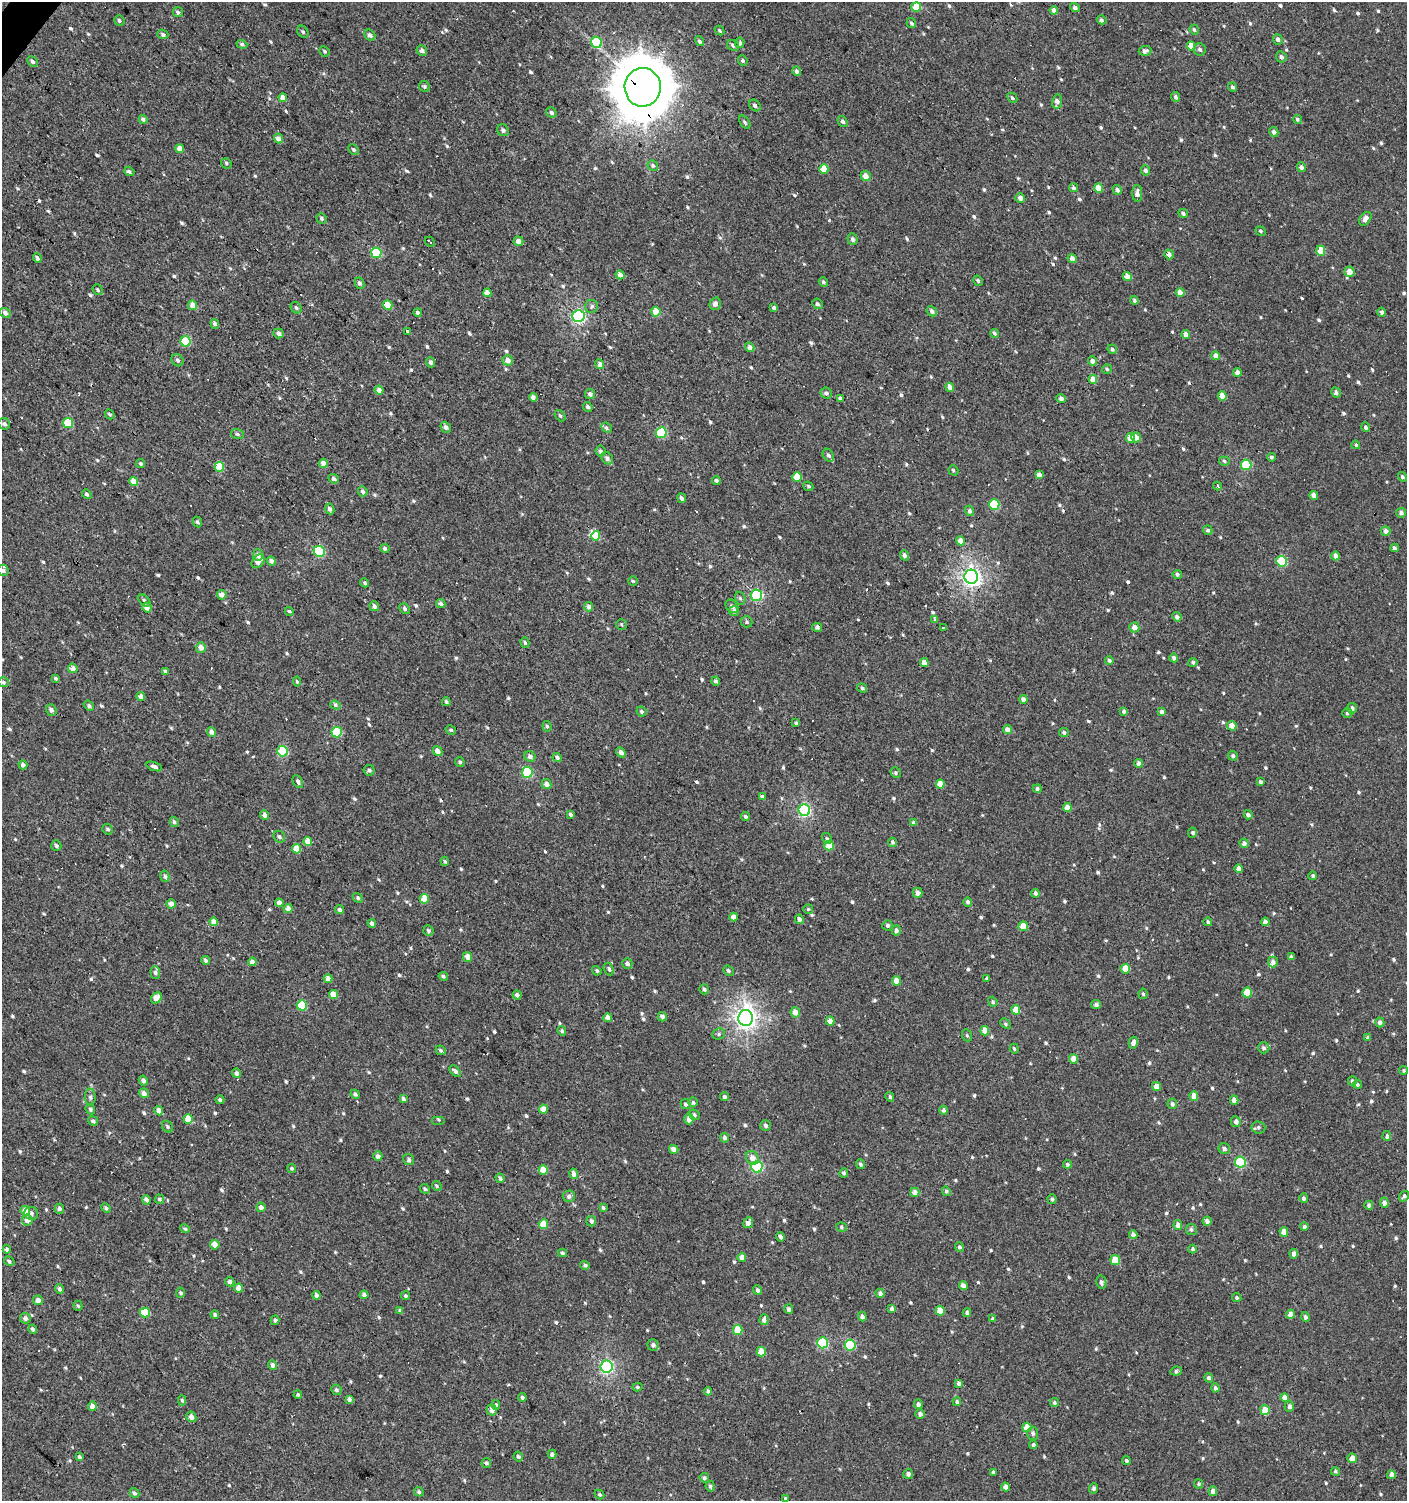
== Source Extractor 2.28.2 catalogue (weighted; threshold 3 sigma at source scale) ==
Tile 11 of 4 x 4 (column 3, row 3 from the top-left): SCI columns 2978-4382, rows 1503-3001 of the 6020 x 6000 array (HDU 1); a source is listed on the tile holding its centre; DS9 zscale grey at full resolution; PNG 1409 x 1503 px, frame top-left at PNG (2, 2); each listed source drawn as its Kron ellipse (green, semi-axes under 4 px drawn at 4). Shown black and unused: <1% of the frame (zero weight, under 2 of 3 exposures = <1% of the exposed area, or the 3 px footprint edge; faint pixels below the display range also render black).
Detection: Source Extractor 2.28.2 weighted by HDU 2 'WHT'; one run over the whole footprint, this tile lists its part. Background 9.70e-04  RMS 0.0059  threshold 0.0267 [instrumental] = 3 sigma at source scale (4.5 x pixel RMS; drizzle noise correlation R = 1.50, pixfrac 1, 0.0396/0.0396 arcsec/px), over >= 5 px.
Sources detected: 811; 13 cosmic-ray / hot-pixel residue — neither listed nor drawn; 6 inside a brighter listed object's ellipse — not listed separately; of the other 792, all 500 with FLUX_AUTO >= 0.987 (the completeness limit of this list) listed and drawn (292 fainter detections not listed), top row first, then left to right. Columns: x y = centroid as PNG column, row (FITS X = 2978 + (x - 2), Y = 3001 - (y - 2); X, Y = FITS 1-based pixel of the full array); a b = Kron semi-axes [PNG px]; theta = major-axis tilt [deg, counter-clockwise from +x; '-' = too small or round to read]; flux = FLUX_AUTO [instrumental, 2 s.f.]
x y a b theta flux
916 7 5 5 - 13
1075 8 5 4 - 2.1
1054 10 4 4 - 2.4
178 12 5 5 - 1.1
119 20 5 4 - 1
1102 20 5 4 - 1.2
911 23 5 4 - 1.2
1194 30 5 4 - 1.1
720 31 5 4 - 0.99
303 32 6 5 - 1.1
163 34 5 4 - 1.5
370 35 6 5 - 2
1278 39 5 4 - 1.9
699 41 5 4 - 1.4
596 42 6 5 - 26
740 43 5 4 - 1.9
242 44 5 4 - 1.4
733 45 6 5 - 1.4
1191 46 5 4 - 8.5
1200 49 6 6 - 1.8
325 51 5 5 - 1.1
422 51 5 5 - 2.3
1145 51 6 5 - 2.1
1281 57 6 5 - 1.7
32 61 6 4 -45 1.3
743 61 5 4 - 1.1
797 71 5 4 - 1.8
424 86 6 5 - 1.1
643 87 19 18 - 3400
1233 87 5 4 - 1.3
1176 97 5 4 - 1.6
283 98 4 4 - 3.7
1012 98 5 4 - 1.1
1057 102 7 5 80 2.8
755 105 6 5 - 1.8
551 112 5 4 - 1.6
143 119 4 4 - 2
1297 119 4 4 - 1.1
842 121 6 4 -55 1.5
745 122 7 4 -53 1.1
503 130 6 5 - 1.6
1274 132 5 4 - 2.2
278 139 5 4 - 3.9
180 149 4 4 - 5.3
354 150 6 5 - 1.3
226 163 5 5 - 1
653 166 5 5 - 1.3
1301 167 5 4 - 2.3
824 169 5 4 - 14
1145 170 5 4 - 1.7
129 171 5 3 - 1.8
866 176 5 5 - 5.1
1073 188 4 4 - 1.4
1099 188 4 4 - 6.1
1117 190 5 4 - 1.6
1137 193 8 5 90 2.8
1020 198 5 4 - 3.1
1183 213 5 4 - 1.1
321 218 5 4 - 1.1
1365 219 8 5 53 3.6
1261 231 5 4 - 1
853 239 6 5 - 1.6
519 241 5 4 - 3.6
430 242 5 3 - 580
1321 251 5 4 - 9.9
376 253 5 5 - 30
1169 254 5 4 - 2.4
37 258 5 3 - 1.6
1072 258 4 4 - 2.5
1349 272 5 5 - 5
620 275 5 4 - 3.6
1127 276 5 4 - 4.9
978 281 5 4 - 1.1
823 282 5 4 - 1.4
359 283 6 4 -64 1.7
98 290 5 4 - 1.1
1180 292 4 4 - 6.1
487 293 4 4 - 3.3
1134 300 4 4 - 1.2
715 304 6 5 - 2.7
817 304 5 5 - 1.4
193 305 5 4 - 6.7
388 305 5 4 - 10
592 306 6 6 - 1.3
296 308 6 5 - 1.2
774 308 4 3 - 1.4
932 311 6 4 -49 1.8
417 312 4 4 - 1.6
656 312 5 4 - 11
1382 312 4 4 - 1.6
5 313 6 4 -34 2.2
578 316 6 6 - 99
215 324 5 4 - 2
407 331 4 3 - 1.4
279 333 5 5 - 2
994 333 5 4 - 0.99
1186 335 4 4 - 4.8
186 341 5 5 - 27
750 347 5 4 - 3.3
1112 349 5 4 - 1.1
1216 356 4 4 - 3.9
177 360 6 5 - 1.3
508 360 5 5 - 4
1092 361 4 4 - 2.9
431 362 5 4 - 1.6
600 364 5 4 - 4.2
1107 369 5 4 - 1
1237 372 4 4 - 2.7
1093 379 4 4 - 6.2
950 387 5 4 - 4
379 390 4 4 - 3.3
1336 392 5 4 - 2
826 393 6 5 - 1.8
590 394 5 5 - 2.1
1222 396 4 4 - 7.5
533 397 4 4 - 3.2
840 398 4 4 - 1.5
1061 398 5 4 - 1.9
588 407 5 4 - 1.6
110 414 5 4 - 1
560 416 6 4 -49 1
68 423 5 5 - 21
4 424 6 5 - 1.8
446 427 6 5 - 2
1366 427 5 4 - 1.5
606 428 6 4 -41 1.2
661 433 5 5 - 35
237 434 6 5 - 1.2
1136 437 5 4 - 4.6
1131 438 5 4 - 7.4
1356 445 4 4 - 1
601 451 5 5 - 1.6
828 455 7 5 -55 1.8
1271 457 4 4 - 1.2
607 458 7 5 -49 1.9
1224 461 5 4 - 1.2
141 463 4 3 - 1.1
324 463 4 4 - 4.1
1246 465 5 5 - 27
219 467 5 4 - 18
953 470 5 4 - 1.1
1039 475 4 4 - 3.6
797 477 5 4 - 11
1402 477 5 4 - 1.2
334 479 5 4 - 2.1
716 480 4 4 - 1.2
134 482 5 4 - 8.9
808 486 5 4 - 1.1
1217 486 4 3 - 1.2
363 491 5 4 - 2
87 494 5 4 - 1.6
1314 495 4 4 - 3.4
682 498 5 4 - 1.8
994 504 5 5 - 32
330 509 5 4 - 1.8
969 511 5 4 - 1.6
1401 513 5 5 - 2
197 522 5 4 - 1.2
1208 530 5 4 - 1.6
1386 531 5 5 - 3.4
596 536 5 4 - 9.8
961 541 5 4 - 5
1394 548 4 3 - 1.8
385 549 4 4 - 1.7
319 551 5 5 - 36
258 555 6 5 - 2.7
905 555 5 4 - 2
1336 556 4 4 - 3.5
258 561 8 5 54 5.2
271 561 4 4 - 2.9
1282 561 5 5 - 28
3 570 5 5 - 1.4
1177 574 5 4 - 1.4
971 577 7 7 - 230
633 581 5 4 - 1
365 583 5 4 - 1.1
222 595 4 4 - 4.1
756 595 6 5 - 59
740 598 7 5 -73 1.1
144 600 7 4 -45 1.3
441 604 5 4 - 2
374 606 5 4 - 2.2
732 606 7 5 -51 2.1
589 607 5 4 - 2.3
147 608 5 4 - 3.7
405 609 6 4 -48 1.3
289 611 4 4 - 1.1
734 611 5 5 - 2.5
1177 617 5 4 - 2.6
934 619 3 3 - 840
746 622 6 5 - 1.1
621 624 5 5 - 0.99
817 627 5 4 - 1.6
943 627 3 3 - 200
1134 627 5 5 - 3.8
525 643 5 4 - 1.1
201 648 5 5 - 4.2
1174 658 4 4 - 1.9
1109 661 4 4 - 1.5
1193 662 4 4 - 1.1
924 663 4 4 - 3.5
73 668 5 4 - 3.9
165 671 4 3 - 1
55 678 4 3 - 1
297 681 5 4 - 1.1
716 681 4 4 - 1.3
3 682 5 5 - 1.5
862 688 5 4 - 1.1
141 696 4 4 - 2.6
1023 699 4 4 - 2.9
446 702 4 4 - 1.1
335 705 5 4 - 1.2
89 706 5 4 - 1.4
1352 708 5 5 - 2.1
51 710 6 5 - 2.1
641 711 5 4 - 1.2
1124 711 4 3 - 1.7
1162 712 4 4 - 2.8
1347 713 5 4 - 1.1
796 723 3 3 - 1
547 726 5 4 - 1
1232 726 5 4 - 5.5
451 730 5 4 - 1.2
1007 730 4 4 - 4.1
212 732 5 4 - 2.8
337 732 5 5 - 31
1064 733 5 4 - 1.6
282 751 5 5 - 34
438 751 5 4 - 4.2
621 752 5 4 - 2.6
530 756 6 5 - 2.2
1233 756 5 4 - 1.4
557 757 5 4 - 1.6
460 762 5 4 - 1.2
1139 763 4 4 - 2.3
23 765 4 4 - 2.7
154 766 8 4 -19 2
369 770 5 5 - 1.4
527 772 5 5 - 39
896 773 5 5 - 1.2
298 782 7 4 -63 1.6
1260 782 4 4 - 1.2
546 784 5 4 - 3.5
940 784 4 4 - 7.5
1037 789 4 4 - 1.5
762 796 4 4 - 1.2
1067 807 4 4 - 6.2
804 810 6 6 - 81
571 814 4 3 - 1.4
265 815 5 4 - 2.5
1248 815 4 4 - 1.7
745 817 5 4 - 1.5
174 822 5 4 - 1.5
914 823 4 4 - 2.2
108 829 5 5 - 1.1
1193 833 5 3 - 1.5
279 837 6 5 - 1.3
827 839 6 4 -59 1.1
308 841 4 4 - 6.8
892 842 5 4 - 1.2
1244 843 5 4 - 2
56 846 5 5 - 1.2
829 846 5 4 - 9.5
297 849 5 4 - 8.5
445 861 5 4 - 1.1
1238 869 4 4 - 3.5
165 876 6 4 -76 1.7
1313 876 4 3 - 1.2
917 893 5 5 - 3
1035 893 4 4 - 1.5
358 898 5 4 - 1.3
424 899 5 4 - 11
968 902 4 4 - 1.8
279 903 4 4 - 2.8
171 904 4 4 - 3.1
288 908 4 4 - 4
808 909 5 5 - 1.1
339 910 5 4 - 1.4
734 917 4 4 - 3.8
799 919 5 4 - 2.7
214 922 4 4 - 4.7
1208 922 4 4 - 1
1265 922 4 4 - 3.6
372 923 4 4 - 2.3
887 925 5 5 - 1.4
1023 926 5 4 - 12
896 930 5 4 - 2.1
428 931 5 5 - 1.2
468 957 5 4 - 4.3
1291 957 4 4 - 1.6
206 960 4 4 - 1.4
252 962 4 4 - 2.7
1273 962 5 5 - 2.4
627 963 5 5 - 2.3
609 969 7 4 -64 1.3
1125 969 5 5 - 11
597 971 5 4 - 1.2
728 971 5 4 - 1.2
155 972 6 4 -86 1.6
443 976 5 4 - 1.1
987 978 3 3 - 1.4
328 979 4 4 - 4
896 981 4 4 - 5.8
704 989 5 5 - 1.5
1247 993 5 5 - 13
333 994 4 4 - 7.8
1143 994 5 4 - 1.1
517 995 4 4 - 2.4
156 998 6 4 48 6.8
993 1002 5 4 - 1.1
302 1005 5 5 - 24
1096 1005 5 4 - 1.9
1016 1010 5 4 - 9
795 1012 5 5 - 4.7
662 1017 5 4 - 2.2
608 1018 4 4 - 4.4
746 1018 8 7 - 330
830 1021 4 4 - 4.9
1380 1022 5 4 - 2.3
1006 1024 6 3 -44 1.4
562 1031 5 4 - 1.2
985 1031 5 4 - 6.4
719 1034 6 5 - 1.2
967 1035 6 5 - 1
1368 1038 4 4 - 1.4
1133 1043 6 4 73 2.9
1264 1048 6 5 - 1.5
1014 1049 5 4 - 1.2
441 1050 5 4 - 1.2
1074 1059 4 4 - 7.2
1404 1070 4 4 - 1
455 1071 7 4 -46 1.7
236 1073 4 4 - 2.2
143 1081 5 4 - 1.7
1352 1081 5 4 - 1.6
1357 1084 4 4 - 1.2
1156 1086 4 4 - 5.1
144 1093 5 4 - 2.5
355 1094 5 4 - 1.3
1194 1096 5 4 - 5.2
90 1097 8 5 -88 1.7
724 1097 5 4 - 1.2
890 1097 5 4 - 1.2
403 1099 4 3 - 1.4
220 1100 4 4 - 1.3
1234 1100 4 4 - 4.1
693 1102 4 4 - 1.2
686 1104 5 4 - 1.5
1172 1104 5 4 - 1.8
90 1109 5 4 - 1.2
543 1109 4 4 - 6.7
943 1110 4 4 - 1.5
159 1111 5 4 - 4.3
694 1115 6 5 - 1.5
188 1119 5 4 - 9.3
689 1119 5 4 - 3.4
439 1120 7 3 0 1
93 1121 5 4 - 1.6
1236 1122 5 5 - 2.7
765 1126 5 5 - 1.4
168 1127 6 5 - 1.2
1258 1127 7 6 - 1.6
1387 1136 5 4 - 1.6
725 1138 4 4 - 1.9
674 1149 5 4 - 3
1224 1149 6 5 - 1.9
378 1156 5 4 - 2.1
752 1158 7 6 - 3.8
409 1159 6 5 - 1.8
1240 1162 5 5 - 42
860 1164 5 4 - 1.3
1067 1164 4 4 - 1
757 1167 5 5 - 58
292 1168 4 4 - 1
543 1170 5 4 - 10
844 1173 5 4 - 1.4
574 1174 5 4 - 2.9
500 1178 4 4 - 1.5
437 1186 5 4 - 1
425 1189 5 4 - 1.2
946 1191 5 4 - 1.2
915 1192 4 4 - 3.6
569 1196 6 6 - 2.1
1404 1196 6 4 53 1.4
1304 1198 5 4 - 1.4
159 1199 5 4 - 1.3
1052 1199 5 4 - 1.3
146 1200 5 4 - 2.6
1384 1203 5 4 - 2.7
1369 1205 4 4 - 1.7
261 1207 5 4 - 3
106 1208 5 4 - 1.2
603 1208 4 4 - 1.1
59 1209 5 5 - 2.1
25 1211 5 4 - 6
31 1213 7 6 - 1.8
27 1220 5 5 - 4.1
591 1221 5 5 - 1.9
1207 1221 4 4 - 2.2
748 1223 5 4 - 2.7
543 1224 5 4 - 13
1178 1225 5 4 - 4.6
841 1227 6 4 -19 1
1304 1227 4 4 - 1.3
185 1229 5 4 - 1
1191 1229 5 5 - 1.2
1284 1232 5 4 - 4.9
1133 1235 4 4 - 3.1
780 1237 4 4 - 1.9
215 1245 5 4 - 4.5
959 1247 5 4 - 1.3
7 1249 4 3 - 1.9
1193 1249 4 4 - 1.2
562 1253 4 4 - 1.1
1294 1254 5 4 - 2.9
742 1257 4 4 - 4.2
1115 1260 5 5 - 9.8
9 1261 5 4 - 1.3
585 1265 5 4 - 1.3
230 1282 5 4 - 2.1
1101 1282 7 5 -78 1.8
963 1286 4 4 - 3.7
238 1288 4 4 - 4.3
60 1289 5 4 - 1.5
757 1290 5 4 - 1.8
180 1293 5 4 - 1.2
880 1293 4 4 - 2
317 1295 4 3 - 2.5
364 1295 4 4 - 1.9
406 1296 4 4 - 1
1237 1298 5 4 - 1
38 1300 5 5 - 3.1
78 1306 5 4 - 1.1
789 1309 5 4 - 1.7
892 1309 4 4 - 1.8
400 1311 4 3 - 1.5
940 1311 5 4 - 8.6
145 1313 5 5 - 17
967 1313 4 4 - 1.8
215 1314 4 4 - 1.1
1290 1314 4 4 - 4.2
862 1316 5 4 - 2.2
1305 1317 5 4 - 1.4
25 1318 5 5 - 2.8
992 1318 3 3 - 2.9
275 1320 4 4 - 1.2
764 1320 5 4 - 2.6
33 1329 4 4 - 1.3
738 1330 5 4 - 16
822 1343 5 5 - 37
653 1345 6 5 - 1.9
850 1345 5 5 - 37
761 1352 4 4 - 8.4
273 1365 5 4 - 1.9
607 1367 6 6 - 100
1176 1371 6 4 9 1.2
1209 1378 5 4 - 1.7
959 1383 4 4 - 2
637 1387 5 4 - 1
1215 1388 4 4 - 1.6
336 1390 5 5 - 1.3
708 1391 4 4 - 1.3
298 1395 4 4 - 1.1
522 1397 4 3 - 1.2
1284 1398 4 4 - 4.1
349 1399 4 4 - 2.1
182 1400 5 4 - 1
957 1402 4 4 - 1.3
1054 1402 4 4 - 1.2
918 1404 5 4 - 1.9
496 1405 5 4 - 1.1
92 1406 5 4 - 4.1
1289 1407 5 4 - 2.2
492 1410 5 5 - 3.5
1265 1410 5 4 - 10
920 1414 5 5 - 2
191 1417 5 5 - 3.3
1027 1427 4 4 - 9.5
1033 1433 6 5 - 1.6
1033 1445 4 4 - 1.5
552 1454 4 4 - 1.7
79 1457 4 3 - 1.4
518 1457 5 5 - 1.2
1352 1458 5 4 - 6.6
1126 1461 4 4 - 1.1
486 1463 5 4 - 1.3
1335 1471 4 4 - 1
993 1472 4 4 - 1.2
908 1474 5 5 - 2.1
1391 1475 4 4 - 3.5
704 1478 5 4 - 1.4
1199 1484 4 4 - 1.1
710 1486 5 4 - 1.4
1005 1487 4 4 - 3.5
1094 1488 5 4 - 1.5
1213 1491 5 4 - 3.6
419 1492 5 4 - 1.2
134 1493 5 4 - 1.4
599 1495 5 4 - 1.1
786 1499 3 3 - 2.7
Overlapping masked pixels (flux is a lower limit): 1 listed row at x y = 643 87
Isophote crosses this tile's border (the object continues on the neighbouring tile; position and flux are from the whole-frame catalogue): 2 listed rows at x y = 3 570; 786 1499